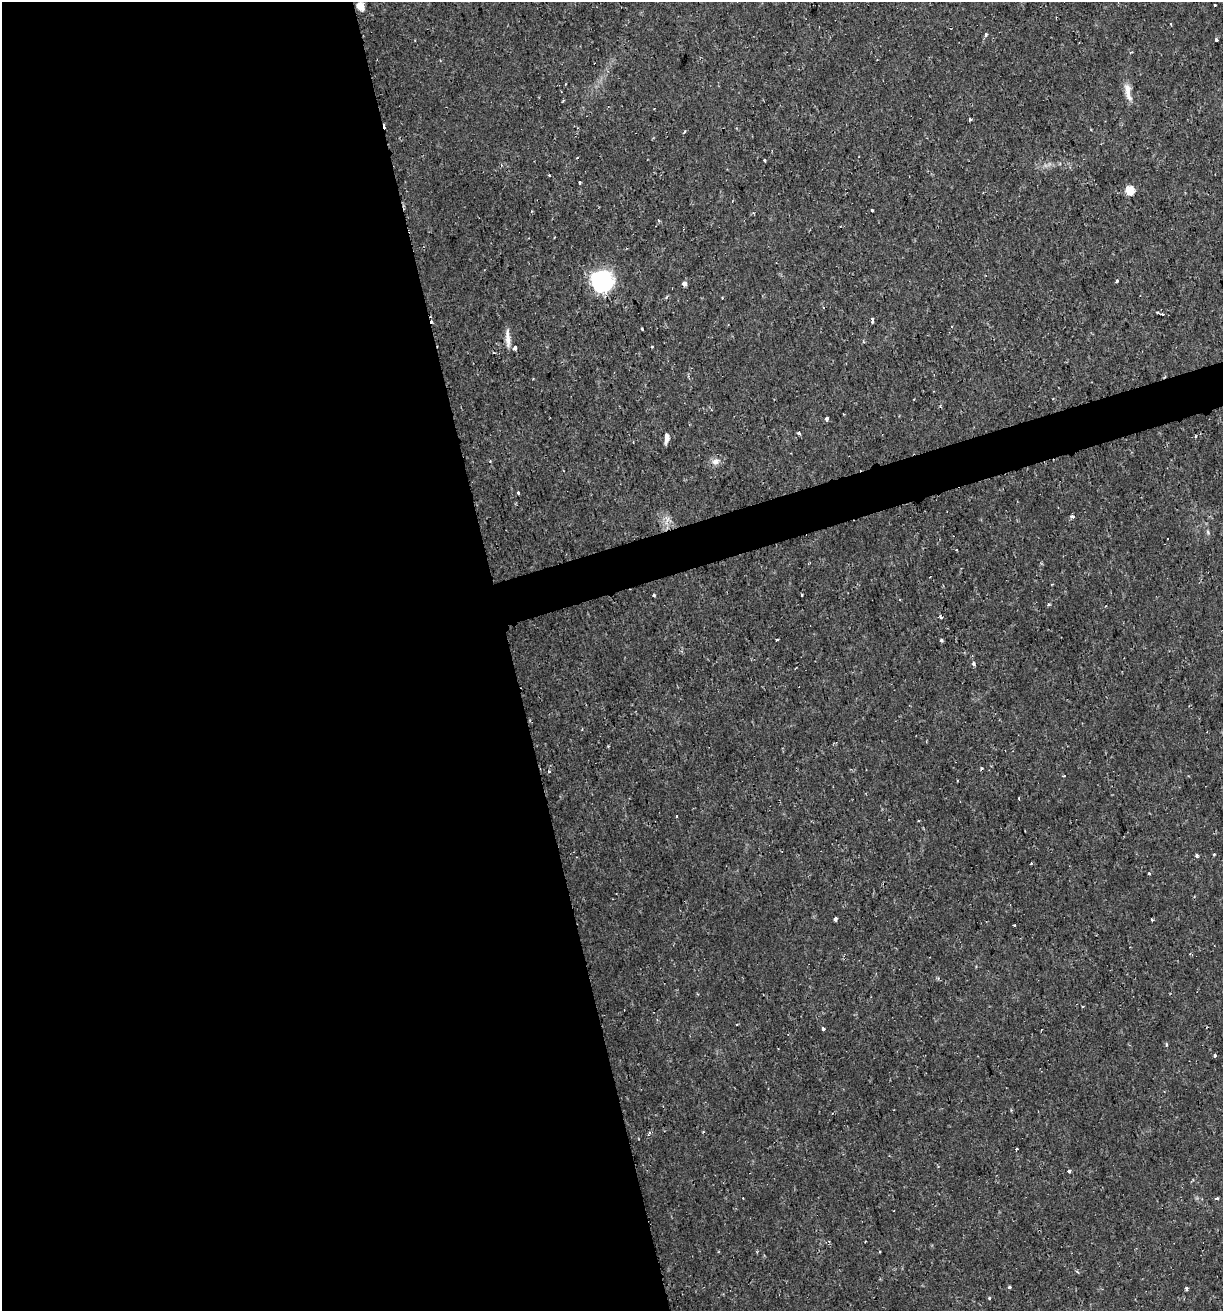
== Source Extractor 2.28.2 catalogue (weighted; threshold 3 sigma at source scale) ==
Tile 9 of 4 x 4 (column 1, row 3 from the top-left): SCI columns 55-1275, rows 1311-2619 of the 5044 x 5237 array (HDU 1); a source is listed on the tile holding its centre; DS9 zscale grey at full resolution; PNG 1225 x 1313 px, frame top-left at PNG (2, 2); no overlay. Shown black and unused: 44% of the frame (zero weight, under 2 of 3 exposures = <1% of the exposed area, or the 3 px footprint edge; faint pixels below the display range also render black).
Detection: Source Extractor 2.28.2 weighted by HDU 2 'WHT'; one run over the whole footprint, this tile lists its part. Background 0.01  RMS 0.0013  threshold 0.0059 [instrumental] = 3 sigma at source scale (4.5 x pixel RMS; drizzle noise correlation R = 1.50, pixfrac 1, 0.0396/0.0396 arcsec/px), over >= 5 px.
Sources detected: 76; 1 inside a brighter object's white glare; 6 cosmic-ray / hot-pixel residue — not listed; the other 69 listed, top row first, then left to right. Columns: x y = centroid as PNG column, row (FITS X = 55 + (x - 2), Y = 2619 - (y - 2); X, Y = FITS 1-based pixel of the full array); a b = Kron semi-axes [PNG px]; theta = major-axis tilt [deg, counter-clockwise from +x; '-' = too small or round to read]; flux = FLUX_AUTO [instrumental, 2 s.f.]
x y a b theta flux
1215 5 3 3 - 0.21
360 6 8 6 -48 2
1171 24 3 2 - 0.12
985 34 4 3 - 0.46
1216 40 3 3 - 0.38
1128 92 27 7 -78 1.3
563 100 3 3 - 0.14
970 119 3 3 - 0.69
684 132 5 3 - 0.15
764 160 3 3 - 0.21
549 175 3 2 - 0.1
580 182 3 3 - 0.17
1130 190 5 5 - 6.2
872 210 3 3 - 0.31
659 221 4 3 - 0.16
1117 281 3 3 - 0.48
602 282 29 26 71 7.8
684 284 4 4 - 0.73
666 297 5 3 - 0.21
722 298 3 2 - 0.1
823 307 3 2 - 0.1
1162 314 3 2 - 0.14
872 319 5 3 - 0.61
432 321 3 3 - 0.84
642 329 3 3 - 0.15
508 338 26 6 -87 1
652 347 3 3 - 0.27
515 348 4 3 - 0.94
494 353 4 3 - 0.12
844 414 2 2 - 0.099
826 418 4 3 - 0.62
799 433 3 3 - 0.6
667 438 10 4 85 0.77
490 461 4 4 - 0.13
715 461 11 9 32 0.83
518 492 3 3 - 0.28
1072 516 4 3 - 0.48
666 521 10 3 68 0.4
1208 532 6 4 -88 0.21
956 550 3 2 - 0.2
1052 584 3 2 - 0.11
654 595 3 3 - 0.21
802 595 3 2 - 0.17
1048 605 5 3 - 0.17
777 640 3 2 - 0.2
941 640 4 4 - 0.19
972 656 3 3 - 0.13
974 664 7 4 -50 0.3
549 772 4 3 - 0.13
1019 798 3 2 - 0.18
677 816 3 3 - 0.31
1214 854 3 3 - 0.19
1197 856 4 3 - 0.28
1031 863 3 3 - 0.12
1149 874 3 3 - 0.18
835 919 4 3 - 0.43
1152 920 3 3 - 0.16
1014 926 3 2 - 0.15
823 1029 4 3 - 0.53
1166 1044 5 3 - 0.13
1215 1056 4 3 - 0.22
649 1133 9 3 55 0.22
1016 1149 3 3 - 0.17
1069 1171 4 4 - 0.28
1217 1198 4 3 - 0.29
880 1252 3 2 - 0.11
1009 1287 3 3 - 0.23
1187 1289 5 3 - 0.22
989 1298 4 4 - 0.12
Overlapping masked pixels (flux is a lower limit): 1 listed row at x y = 432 321